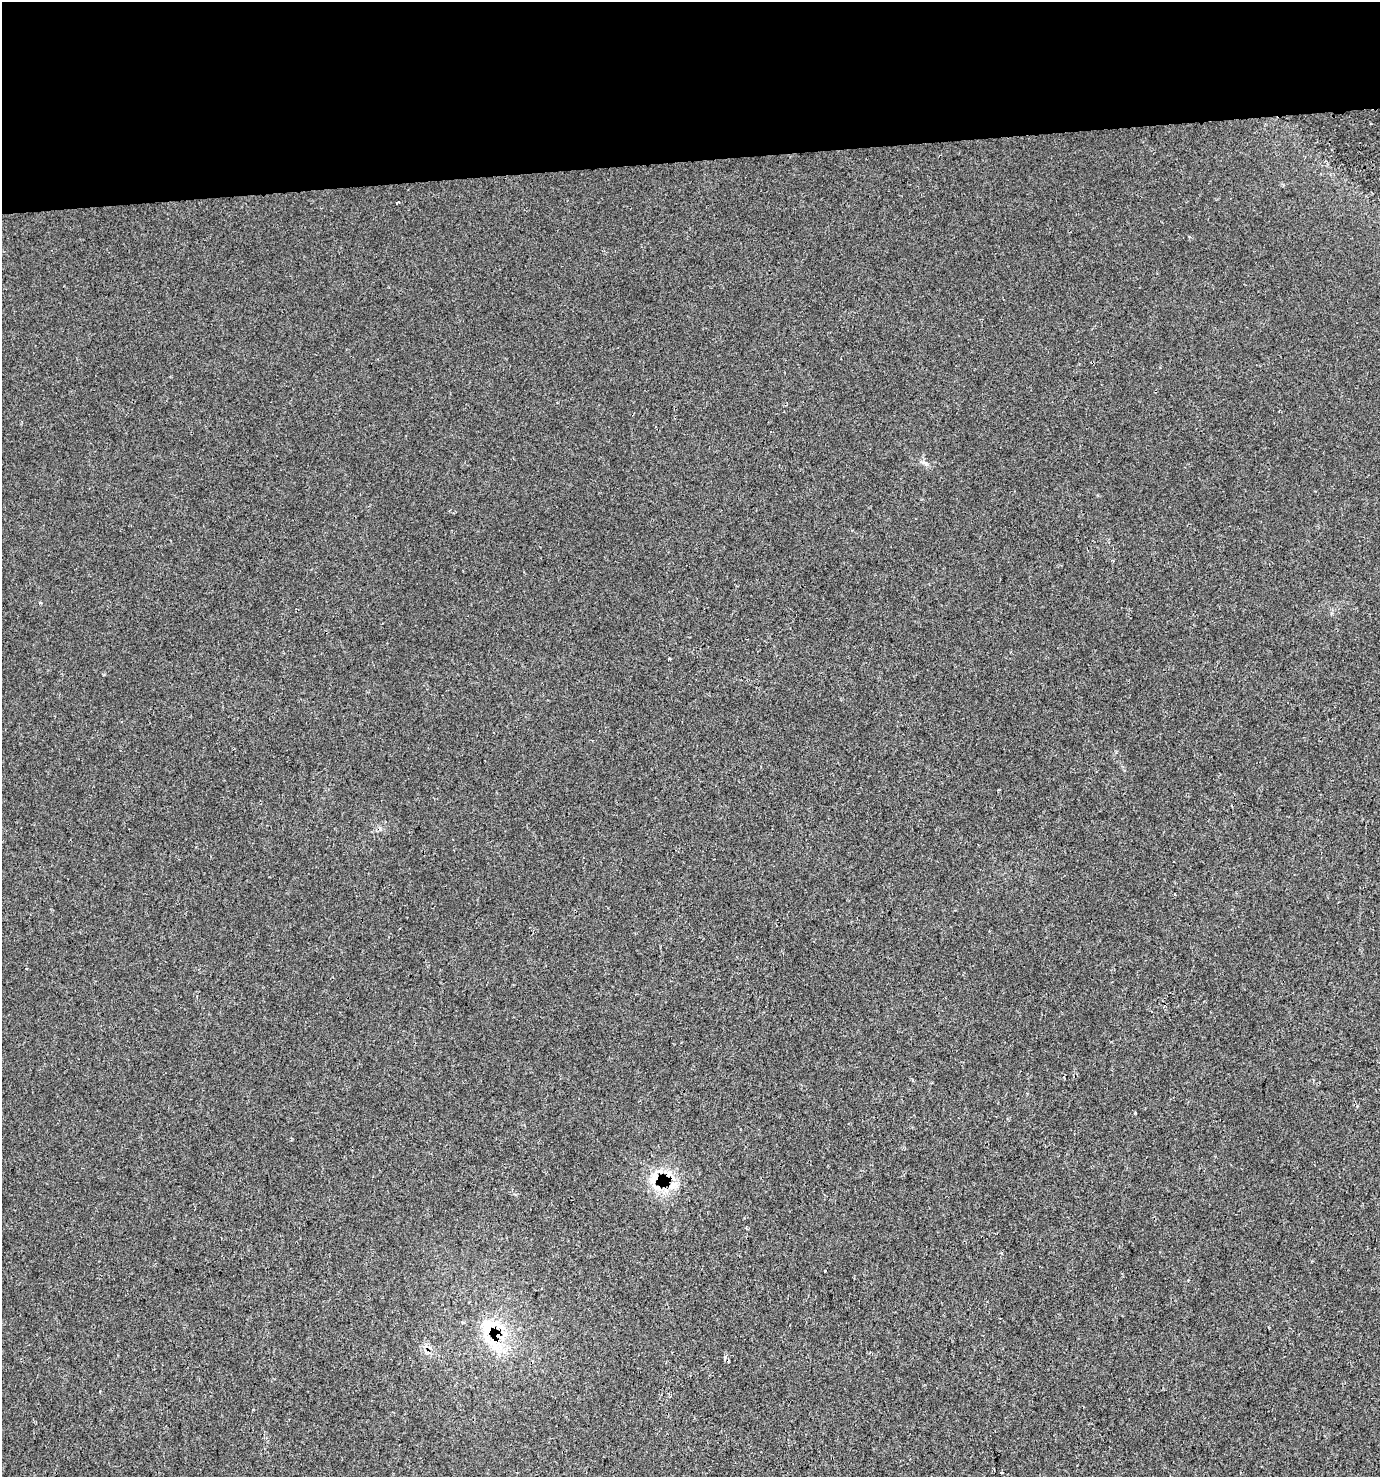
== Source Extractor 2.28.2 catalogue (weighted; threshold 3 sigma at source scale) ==
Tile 2 of 3 x 3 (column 2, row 1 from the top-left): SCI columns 1414-2791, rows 2952-4426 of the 4169 x 4426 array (HDU 1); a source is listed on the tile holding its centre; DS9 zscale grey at full resolution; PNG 1382 x 1479 px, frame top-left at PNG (2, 2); no overlay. Shown black and unused: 11% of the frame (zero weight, under 2 of 3 exposures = <1% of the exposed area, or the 3 px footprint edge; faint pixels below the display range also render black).
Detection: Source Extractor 2.28.2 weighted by HDU 2 'WHT'; one run over the whole footprint, this tile lists its part. Background 0.00468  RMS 0.0037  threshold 0.0165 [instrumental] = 3 sigma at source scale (4.5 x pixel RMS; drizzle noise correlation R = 1.50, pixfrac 1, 0.0396/0.0396 arcsec/px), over >= 5 px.
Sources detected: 14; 2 cosmic-ray / hot-pixel residue — not listed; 2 inside a brighter listed object's ellipse — not listed separately; the other 10 listed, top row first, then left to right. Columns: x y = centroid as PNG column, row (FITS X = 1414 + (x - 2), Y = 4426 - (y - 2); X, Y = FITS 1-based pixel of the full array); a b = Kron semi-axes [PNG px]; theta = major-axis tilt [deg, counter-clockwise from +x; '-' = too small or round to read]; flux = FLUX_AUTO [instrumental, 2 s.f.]
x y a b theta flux
397 202 3 3 - 1
924 463 11 4 -23 1.1
1113 560 3 3 - 0.61
669 659 4 3 - 0.77
1357 1106 4 3 - 0.37
669 1174 11 8 70 2.6
654 1177 27 9 67 5.2
672 1184 13 7 4 2.8
825 1270 3 3 - 0.85
487 1327 28 16 83 10
Overlapping masked pixels (flux is a lower limit): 2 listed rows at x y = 654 1177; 487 1327
Unlisted compact peaks at least as high as the median listed source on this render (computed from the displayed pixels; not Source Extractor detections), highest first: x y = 1135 1113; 40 603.